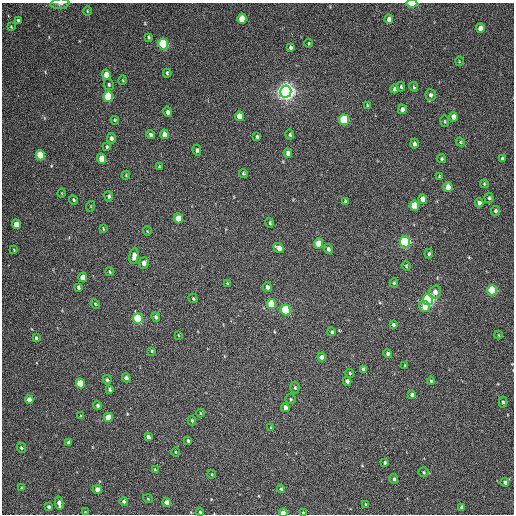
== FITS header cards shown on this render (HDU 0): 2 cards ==
NAXIS1  =                  512 / Axis length
NAXIS2  =                  512 / Axis length

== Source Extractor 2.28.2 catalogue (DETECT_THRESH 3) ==
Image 512 x 512 px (HDU 0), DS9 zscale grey, 1 PNG px = 1 image px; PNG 516 x 516 px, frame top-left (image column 1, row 512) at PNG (2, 3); each listed source drawn as its Kron ellipse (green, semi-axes under 4 px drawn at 4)
Background 61.9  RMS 7.9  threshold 23.8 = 3 sigma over >= 5 px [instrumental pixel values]
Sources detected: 145; all 145 listed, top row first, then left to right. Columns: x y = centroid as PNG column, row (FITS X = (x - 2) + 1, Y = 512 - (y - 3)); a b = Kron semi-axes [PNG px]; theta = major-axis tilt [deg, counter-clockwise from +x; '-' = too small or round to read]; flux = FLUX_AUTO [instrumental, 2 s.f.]
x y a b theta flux
60 4 9 5 5 1300
412 4 6 2 -1 5100
87 11 5 3 - 450
242 19 5 4 - 10000
389 19 5 4 - 2300
18 21 4 3 - 1200
11 27 3 2 - 470
480 28 4 4 - 2900
148 37 4 3 - 760
309 43 4 3 - 430
163 44 5 5 - 50000
290 47 4 3 - 1200
459 61 4 3 - 390
167 73 4 3 - 860
106 75 5 4 - 9100
123 80 5 3 - 440
109 85 5 4 - 910
401 87 4 3 - 630
414 87 5 3 - 690
395 89 4 4 - 1600
286 92 6 5 - 380000
430 95 6 5 - 1700
108 97 5 4 - 32000
367 105 4 3 - 480
402 109 5 4 - 1600
168 112 5 4 - 1500
239 116 5 4 - 5100
453 117 5 4 - 4400
115 120 4 3 - 570
344 120 5 5 - 30000
445 121 6 3 -82 540
164 134 5 4 - 5100
290 134 5 4 - 960
151 135 4 4 - 1200
257 137 4 3 - 880
111 138 5 4 - 1500
460 142 5 4 - 610
414 144 5 4 - 1300
107 147 4 3 - 690
197 150 5 4 - 950
288 153 4 4 - 2300
40 155 5 4 - 16000
102 159 5 4 - 9800
441 159 4 4 - 780
502 159 4 3 - 1200
159 167 3 2 - 510
243 173 4 3 - 610
126 175 4 3 - 480
439 176 3 2 - 550
484 184 4 3 - 590
448 187 5 4 - 5900
62 193 5 3 - 420
109 196 5 4 - 980
489 198 5 4 - 820
422 199 5 4 - 3500
73 200 5 3 - 680
345 201 4 3 - 880
479 203 4 4 - 1800
91 206 5 3 - 420
414 206 5 4 - 18000
495 211 5 4 - 930
178 218 5 4 - 8400
270 223 5 4 - 810
16 224 5 4 - 6300
103 229 4 2 - 450
147 231 4 3 - 400
405 242 5 5 - 79000
319 244 5 4 - 10000
279 248 6 4 -40 3700
328 249 5 4 - 1300
14 250 4 3 - 410
429 254 5 4 - 950
134 256 8 4 83 3100
144 263 5 5 - 2500
406 266 5 4 - 670
110 272 4 3 - 580
83 277 5 4 - 5700
227 283 4 3 - 510
394 283 5 4 - 740
78 287 4 3 - 1200
267 287 5 4 - 1800
492 290 5 5 - 42000
435 292 7 5 71 3200
193 298 5 3 - 520
428 300 5 5 - 130000
95 304 5 4 - 560
271 304 5 4 - 18000
424 307 5 5 - 4400
286 310 5 5 - 37000
156 317 5 4 - 1500
138 319 5 4 - 40000
393 325 4 4 - 1100
332 332 4 4 - 880
178 335 4 2 - 320
498 335 4 3 - 400
36 338 4 3 - 910
152 351 4 3 - 690
388 354 4 4 - 1300
322 357 4 4 - 2700
405 366 3 2 - 540
363 369 4 3 - 1500
350 373 4 4 - 650
126 378 4 4 - 1800
107 380 4 4 - 920
347 381 4 3 - 1500
431 381 4 4 - 630
80 383 5 4 - 15000
295 388 6 4 89 830
110 389 4 3 - 820
412 395 4 4 - 1700
290 399 5 4 - 700
29 400 4 4 - 4500
503 402 5 4 - 880
98 406 4 4 - 1200
285 408 4 4 - 3100
200 413 4 3 - 410
81 416 4 4 - 750
108 417 5 4 - 10000
192 421 4 3 - 740
271 428 4 3 - 570
148 437 4 3 - 2000
188 441 3 3 - 810
69 442 4 3 - 1100
21 448 5 4 - 840
175 452 5 3 - 430
385 462 3 3 - 910
155 470 4 3 - 530
423 472 5 5 - 670
211 474 4 3 - 430
394 479 5 4 - 1000
505 482 4 4 - 1400
21 488 4 3 - 600
97 489 5 4 - 4000
281 489 4 4 - 840
148 499 5 3 - 460
124 501 4 4 - 1000
167 502 4 4 - 5200
59 503 6 3 -77 2700
366 505 4 4 - 900
49 507 4 4 - 1100
462 507 4 4 - 2000
85 512 3 3 - 350
200 512 4 3 - 760
283 513 4 3 - 6900
303 513 3 3 - 810
At the frame edge (FLAGS 8, measured only in part): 4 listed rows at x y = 60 4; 412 4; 283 513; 303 513